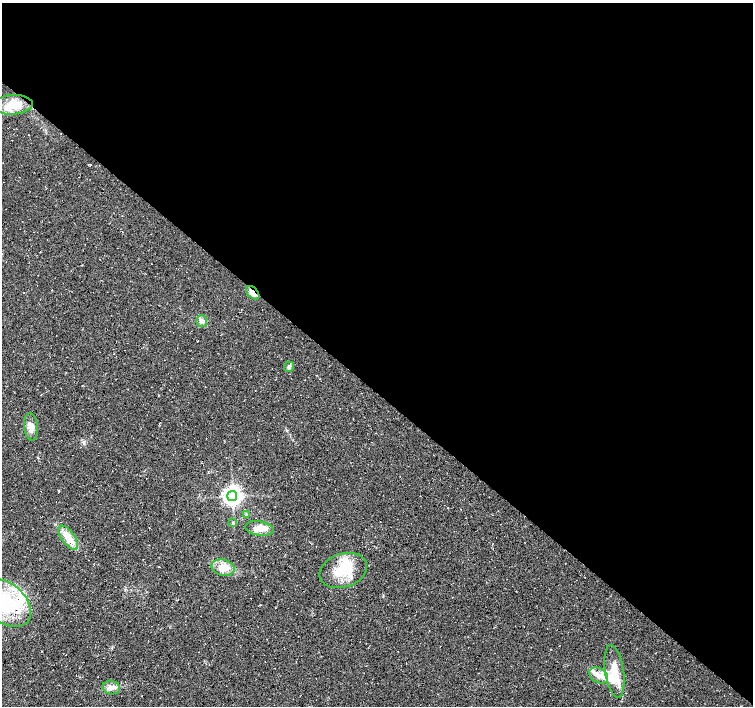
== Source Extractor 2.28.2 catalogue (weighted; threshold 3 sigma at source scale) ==
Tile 3 of 4 x 4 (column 3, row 1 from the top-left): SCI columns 3013-4514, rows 4458-5864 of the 6017 x 6031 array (HDU 1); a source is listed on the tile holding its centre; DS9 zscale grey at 2 x 2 block average (1 PNG px = mean of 2 x 2 image px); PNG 755 x 708 px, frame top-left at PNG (2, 3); each listed source drawn as its Kron ellipse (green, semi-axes under 4 px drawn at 4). Shown black and unused: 55% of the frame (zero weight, under 3 of 4 exposures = <1% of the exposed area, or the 3 px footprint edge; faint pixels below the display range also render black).
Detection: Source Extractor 2.28.2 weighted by HDU 2 'WHT'; one run over the whole footprint, this tile lists its part. Background 0.0136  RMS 0.0049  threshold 0.0221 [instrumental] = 3 sigma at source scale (4.5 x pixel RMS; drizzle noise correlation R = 1.50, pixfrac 1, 0.0396/0.0396 arcsec/px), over >= 5 px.
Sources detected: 22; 1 inside a brighter object's white glare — neither listed nor drawn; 5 inside a brighter listed object's ellipse — not listed separately; the other 16 listed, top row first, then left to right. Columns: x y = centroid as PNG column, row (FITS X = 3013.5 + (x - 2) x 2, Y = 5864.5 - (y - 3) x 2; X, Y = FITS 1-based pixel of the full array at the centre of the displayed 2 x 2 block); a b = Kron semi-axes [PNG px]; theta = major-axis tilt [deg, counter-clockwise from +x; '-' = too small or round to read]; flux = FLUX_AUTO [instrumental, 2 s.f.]
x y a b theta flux
13 105 19 10 3 18
253 293 8 5 -46 12
202 321 6 5 - 4.1
289 367 5 4 - 2.8
31 427 14 7 -83 8.5
232 496 5 5 - 630
246 514 4 2 - 0.66
233 523 3 3 - 1.2
259 528 14 7 -8 12
68 537 14 6 -54 15
223 568 12 8 -16 15
343 570 24 17 19 39
6 603 29 19 -42 85
614 671 26 9 -82 30
599 675 10 7 -30 8.3
111 688 8 7 - 6
Overlapping masked pixels (flux is a lower limit): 1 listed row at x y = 253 293
Isophote crosses this tile's border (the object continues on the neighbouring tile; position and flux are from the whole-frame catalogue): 1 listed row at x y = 6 603
Diffuse or blended objects may show on this block-average render without a row.